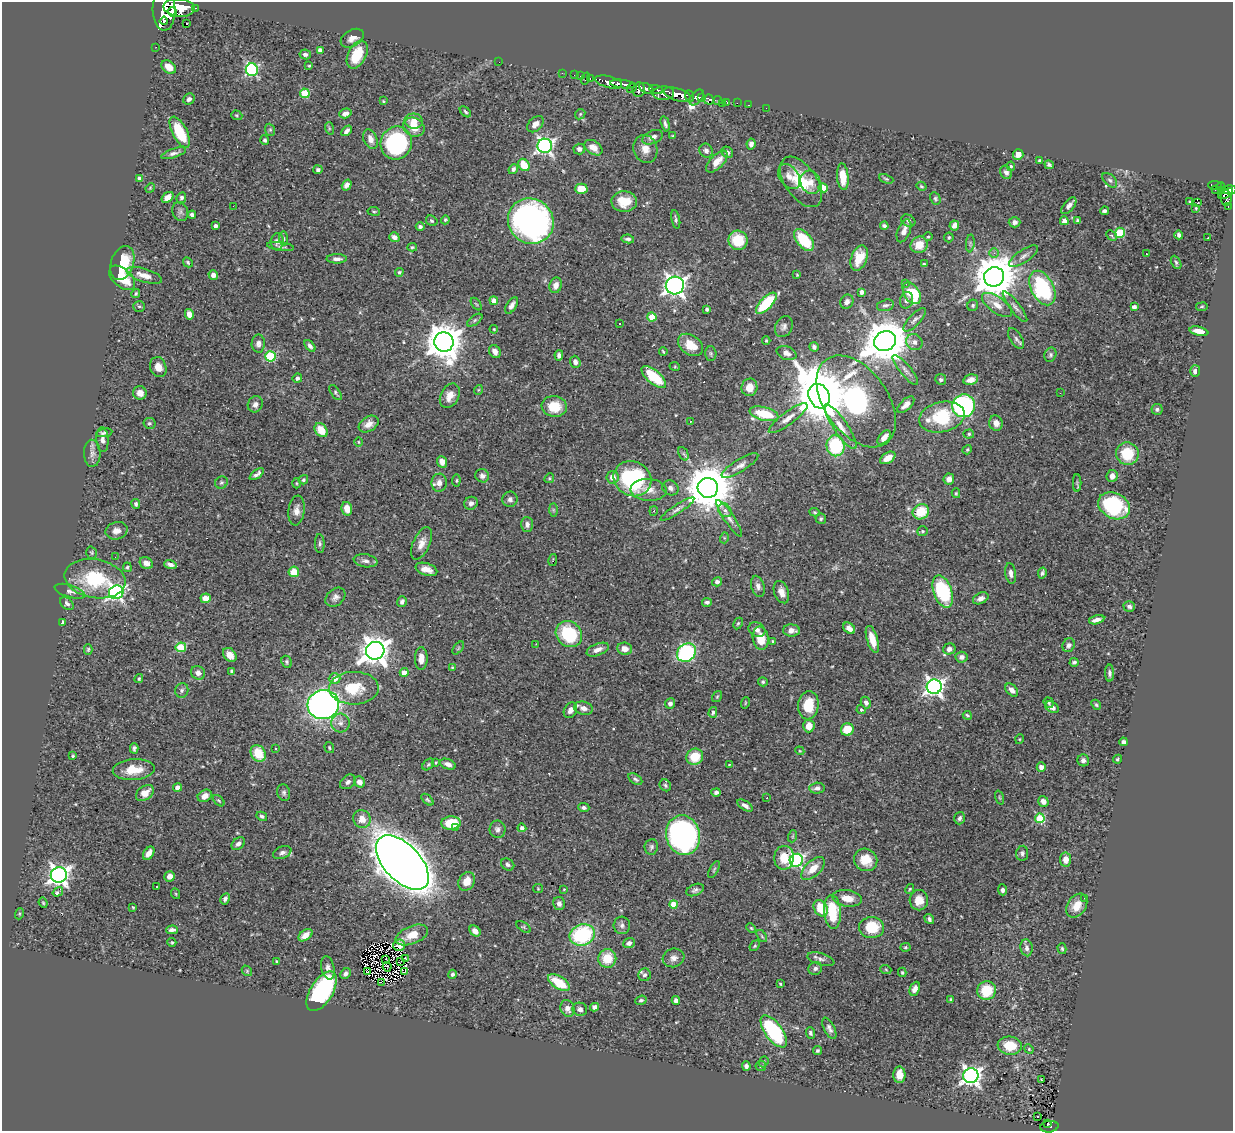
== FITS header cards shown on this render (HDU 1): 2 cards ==
NAXIS1  =                 1231
NAXIS2  =                 1129

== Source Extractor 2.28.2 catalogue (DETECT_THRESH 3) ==
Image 1231 x 1129 px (HDU 1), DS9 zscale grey, 1 PNG px = 1 image px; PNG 1235 x 1133 px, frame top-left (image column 1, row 1129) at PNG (2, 2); each listed source drawn as its Kron ellipse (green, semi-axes under 4 px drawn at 4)
Background 0.728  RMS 0.017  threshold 0.0515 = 3 sigma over >= 5 px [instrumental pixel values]
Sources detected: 525; of the 525, the 500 brightest by FLUX_AUTO listed and drawn (25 fainter detections omitted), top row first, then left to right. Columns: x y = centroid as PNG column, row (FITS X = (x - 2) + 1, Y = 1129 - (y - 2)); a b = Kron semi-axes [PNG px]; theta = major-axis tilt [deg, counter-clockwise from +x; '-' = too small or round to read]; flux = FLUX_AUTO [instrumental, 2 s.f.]
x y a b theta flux
179 8 16 9 -5 2600
196 8 3 2 - 15
164 10 20 11 -88 2700
172 12 5 4 - 500
164 21 4 3 - 220
187 24 2 2 - 740
352 38 12 8 30 7.4
156 47 2 2 - 5.6
320 50 4 4 - 4.9
305 54 6 5 - 3.3
357 55 15 9 63 30
499 62 2 2 - 22
309 66 3 3 - 1.3
169 67 8 6 -36 10
252 70 6 6 - 170
562 73 2 2 - 8.4
574 75 2 2 - 6.8
580 76 2 2 - 8.3
590 78 3 2 - 19
585 79 6 2 71 24
609 82 14 5 -15 950
622 84 12 4 -6 780
632 88 5 4 - 150
646 88 8 4 -28 410
639 89 7 6 - 390
656 90 7 3 -14 240
305 93 5 4 - 45
663 93 11 7 4 730
677 95 14 6 -18 1500
690 96 6 4 -66 310
697 97 9 5 50 570
702 97 4 3 - 220
189 99 6 5 - 3.8
709 99 5 5 - 170
718 100 4 3 - 100
383 101 4 3 - 1.2
727 102 4 3 - 24
722 103 2 2 - 6.3
737 103 2 2 - 6.3
748 105 3 2 - 12
766 108 2 2 - 7.2
465 112 7 4 -45 1.8
345 113 6 4 18 5.2
580 114 6 4 47 1.8
237 115 6 4 -19 1.6
414 121 9 7 -4 13
535 124 10 6 43 7.8
665 124 7 3 -74 2.7
414 127 11 9 -30 17
329 128 6 4 -72 1.6
270 130 6 5 - 1.9
347 131 6 3 47 4.1
180 132 17 7 -63 44
673 136 4 3 - 1.2
653 137 11 6 23 6.7
370 139 10 6 -67 7.8
265 140 5 4 - 2.3
396 143 16 15 - 170
751 144 5 4 - 5.2
545 146 7 7 - 370
593 148 10 6 -34 12
579 149 6 5 - 4.5
645 149 14 12 -71 12
706 151 7 6 - 4.4
727 152 6 5 - 3.1
174 153 13 4 19 4.3
1018 154 5 5 - 9
1040 160 3 3 - 1.8
717 162 14 6 46 14
524 165 6 5 - 23
1049 165 5 4 - 2.4
1011 166 5 4 - 1.5
513 169 5 4 - 3.5
318 170 4 4 - 3
1006 172 7 5 -58 4
789 177 14 9 -54 8.6
843 177 13 5 -85 18
140 178 4 4 - 6.4
886 179 7 4 -21 1.7
1110 180 9 5 -43 2.7
801 182 29 16 -55 40
811 182 12 9 -66 11
347 185 6 4 56 4.8
1215 185 7 3 -3 150
921 186 5 4 - 1.7
1221 187 4 3 - 130
150 188 5 4 - 1.2
823 188 4 4 - 18
581 189 6 5 - 22
1215 190 2 2 - 5.5
1222 190 4 3 - 32
1230 190 6 4 1 270
1225 194 8 3 27 240
167 197 6 4 37 8.3
181 198 6 4 64 2.5
935 198 6 5 - 2.1
1226 198 8 5 -87 250
1190 201 4 3 - 8.3
624 202 13 10 -2 20
1198 203 3 2 - 1
233 206 2 2 - 9.7
1069 206 10 5 50 5
1228 206 4 2 - 24
1196 208 4 3 - 1.2
374 211 6 3 -8 1.4
1104 211 4 4 - 3.2
180 212 10 7 -69 3.7
192 215 4 4 - 3.7
676 219 9 3 -79 2.2
445 220 4 4 - 1.7
432 221 6 5 - 1.9
531 221 23 22 - 440
908 221 7 5 -31 3
1064 221 4 4 - 12
1077 221 4 3 - 1.5
1015 222 6 5 - 3.6
215 226 3 3 - 3.4
884 226 4 3 - 2.4
954 226 5 5 - 5.6
420 227 4 4 - 3
904 231 12 6 68 7.9
1120 233 5 5 - 71
1111 235 6 4 -44 2.6
1179 235 4 4 - 2.8
394 237 5 4 - 5
928 237 4 4 - 1.2
949 237 5 4 - 1.5
1208 238 3 2 - 1.2
284 239 7 3 -89 1.7
628 239 6 4 -11 3.3
738 240 10 9 - 36
804 240 13 7 -50 53
277 241 8 6 84 4.6
970 243 9 3 85 1.9
919 245 9 8 - 18
280 246 14 3 -7 2.6
412 247 5 4 - 1.7
994 253 5 5 - 2.8
1146 254 3 2 - 1.3
1024 256 17 6 33 6.4
859 258 13 8 68 23
337 259 10 4 0 4.7
188 262 5 3 - 1.5
1176 262 7 4 -63 2
122 263 17 11 70 35
924 264 4 2 - 1.1
399 272 4 4 - 2.1
144 275 18 6 -17 12
213 275 5 4 - 6
797 275 4 3 - 0.97
994 277 10 9 - 4500
122 278 15 9 -42 29
906 284 3 2 - 1.8
556 285 8 6 74 8.4
675 286 9 9 - 620
1042 288 18 11 -63 120
862 292 4 4 - 5.8
912 293 12 7 -57 47
136 294 5 4 - 1.7
907 300 8 6 75 4.1
494 301 4 4 - 9.1
847 302 7 6 - 5.2
766 303 13 6 46 57
476 304 7 3 -52 1.5
512 305 9 5 59 5.6
885 305 9 5 14 3.3
973 305 6 5 - 2.3
997 305 17 8 -35 13
139 306 6 5 - 2.1
1015 307 19 5 -52 4.8
1134 307 4 4 - 4
1202 307 6 3 9 1.3
707 309 4 3 - 2.7
189 314 5 4 - 8.5
652 317 4 4 - 29
475 320 9 4 36 2.3
915 320 15 5 46 4.8
619 323 3 2 - 1.8
784 327 11 8 65 4.9
494 329 4 3 - 1.2
1199 331 9 4 -12 10
1016 339 12 6 -58 3.6
766 340 4 3 - 1.3
885 341 11 9 30 4600
444 342 10 9 - 2800
914 342 8 7 - 5.9
258 344 9 6 89 4.5
691 345 14 9 -36 20
310 346 7 4 -51 3.1
814 347 5 4 - 3.1
495 351 7 5 -58 7.3
663 352 4 2 - 1.4
711 353 7 5 -88 2.4
786 353 10 6 -20 7.2
559 355 5 4 - 3.3
1050 355 7 6 - 2.6
270 356 5 5 - 83
575 362 6 5 - 4.5
158 367 10 8 -72 11
675 367 5 3 - 1.1
905 370 19 5 -50 6
1195 371 6 5 - 4.7
654 377 15 6 -40 43
297 378 5 4 - 2.9
941 379 5 5 - 2.7
971 380 8 5 14 6.3
749 387 9 8 - 11
478 390 5 3 - 1
140 393 7 6 - 6.4
335 393 9 4 -53 2.1
1060 393 3 2 - 1.3
450 396 13 9 62 12
819 396 13 10 -65 8200
856 401 52 31 -55 190
255 404 8 7 - 5.3
906 405 10 5 44 6.9
554 406 12 10 -9 29
964 406 11 11 - 180
1157 409 5 5 - 3
764 414 15 6 -14 40
942 417 23 15 13 67
788 418 23 6 36 10
690 421 3 2 - 1
149 423 6 5 - 2.3
996 423 7 7 - 7.3
369 424 11 7 31 7.3
841 427 26 7 -56 14
321 430 7 6 - 19
104 433 8 4 9 2.8
969 434 5 4 - 1.9
884 437 8 5 49 9.4
102 439 12 6 -86 4.8
358 442 5 3 - 0.98
835 446 10 9 - 77
967 450 5 4 - 1.4
92 453 13 8 -89 6.7
683 454 7 4 -65 2.5
1127 454 11 11 - 38
888 458 8 5 32 11
442 462 6 5 - 7.8
740 466 21 6 32 7.4
257 474 8 3 36 4.3
482 476 7 6 - 3.8
1112 476 6 5 - 6.8
612 477 6 6 - 8.8
549 478 5 4 - 1.4
632 479 19 17 -27 120
949 479 5 5 - 6.5
303 480 5 4 - 2
456 481 6 4 83 1.5
221 483 6 6 - 2.2
297 483 5 3 - 1.2
439 483 9 7 83 8.1
1077 483 9 4 90 1.8
670 488 8 7 - 5.3
708 488 10 10 - 5500
649 490 18 11 -4 14
956 493 5 4 - 1.4
510 499 7 7 - 3.8
471 503 7 6 - 4.4
136 504 5 4 - 2.4
1114 506 16 12 -28 98
347 509 7 5 -77 13
677 509 20 4 33 5.2
296 510 15 8 82 8
553 510 7 4 -89 1.8
725 510 7 6 - 4
654 511 4 4 - 1.4
815 512 5 4 - 1.7
921 512 8 7 - 33
729 518 22 5 -56 6.3
821 519 5 5 - 2.2
527 524 7 6 - 5.2
116 531 11 8 15 7.8
922 531 5 5 - 1.8
724 538 5 3 - 1.2
421 543 17 8 66 10
320 544 9 5 -87 2.7
92 553 6 5 - 1.6
115 557 2 2 - 2.4
553 560 6 2 78 1
365 561 12 6 -8 4.9
146 563 7 5 -31 6.8
170 564 6 3 -17 4
127 567 5 4 - 1.5
426 569 11 6 -17 11
294 572 5 5 - 22
1011 573 10 5 -82 5.5
1042 573 6 4 79 2.7
95 579 31 19 -10 72
717 582 5 4 - 4.4
758 586 11 6 -73 5.1
70 591 16 6 -17 5.5
116 592 7 6 - 350
781 592 11 7 -70 8.7
943 592 17 9 -70 79
335 597 11 8 41 5.4
206 598 5 5 - 11
981 598 8 5 26 5.5
402 602 5 4 - 4.5
707 602 5 4 - 2.8
67 603 8 5 -39 3.2
1129 606 6 5 - 3.1
1097 620 8 4 14 6.3
63 622 4 3 - 1.9
738 623 6 4 62 1.5
849 628 6 5 - 7.5
757 630 9 6 -30 5.1
791 630 8 6 -2 8.4
569 634 14 12 -42 67
761 638 11 8 -81 19
872 639 14 5 -73 16
773 641 4 3 - 1.9
536 644 2 2 - 2.9
1069 645 7 6 - 3.4
181 647 5 5 - 54
458 648 7 4 53 1.7
88 649 5 4 - 1.6
625 649 7 6 - 9.1
949 649 6 5 - 5.4
598 650 12 6 22 6.7
375 651 9 9 - 1500
686 653 10 8 42 150
230 655 8 6 -48 10
962 657 6 5 - 5
421 658 11 6 90 9.9
287 662 6 5 - 2.1
1074 662 4 3 - 2.4
452 667 4 3 - 1
232 671 3 3 - 3.4
404 672 4 4 - 8.6
198 673 7 6 - 6.1
1109 673 8 4 -90 3.1
139 678 4 3 - 1.6
335 678 6 5 - 10
763 682 5 4 - 1.7
934 687 7 7 - 490
354 688 25 16 1 40
182 690 7 6 - 3.1
1012 690 7 5 -46 6.4
717 697 6 4 55 1.5
670 703 5 5 - 4
745 703 6 3 72 1.1
866 703 6 5 - 3.8
1049 703 5 4 - 1.9
323 705 16 14 15 540
808 705 14 10 84 29
1096 705 5 4 - 1.7
1052 707 7 5 -33 5.8
584 708 10 6 -12 7.7
570 710 8 6 60 5.8
861 710 4 4 - 2.1
713 712 5 4 - 3.4
967 715 4 3 - 1.7
340 723 9 9 - 6.5
809 726 6 5 - 13
847 729 6 6 - 21
1020 739 5 3 - 0.96
1123 742 4 4 - 3.4
134 748 5 4 - 2.9
329 748 5 5 - 1.5
275 749 3 3 - 1.2
800 751 5 3 - 1
258 753 9 7 -57 29
73 756 4 3 - 1.3
695 757 8 8 - 30
1117 759 4 3 - 1.4
1083 760 6 6 - 3.3
436 763 3 3 - 1.3
428 764 7 4 47 1.7
448 764 8 5 -21 5.7
729 765 4 3 - 1.1
1041 767 5 4 - 6.8
134 770 21 10 4 24
635 779 8 4 -34 2.9
348 782 9 6 38 3.9
359 782 6 5 - 7
665 785 6 5 - 2.2
178 788 4 4 - 9.3
817 788 8 5 3 4.3
716 792 5 4 - 3.5
145 793 10 7 35 13
284 793 8 6 -75 3.2
205 796 7 6 - 8.9
767 797 3 2 - 3
999 797 7 3 -71 1.3
427 800 7 4 -45 1.9
219 801 7 3 -44 1.5
1043 801 5 5 - 7.2
745 805 8 4 -33 4.6
584 807 5 4 - 3
262 816 5 4 - 2.6
960 818 6 5 - 3.6
1040 818 5 5 - 70
362 819 9 8 - 12
451 823 9 6 4 39
456 828 3 2 - 2.9
522 828 4 4 - 4.5
498 829 9 8 - 4.5
683 835 20 17 -77 410
793 836 6 4 71 1.4
238 844 7 5 40 4.6
651 847 8 6 84 3
149 853 7 4 57 8.1
282 853 9 6 21 4.3
1022 853 7 6 - 3
784 858 12 10 86 24
1066 859 7 5 84 9.7
796 860 6 6 - 220
866 860 12 11 - 20
402 862 33 18 -47 3100
508 864 7 5 -32 3.6
714 869 9 4 64 1.9
813 869 14 7 44 16
59 875 8 7 - 620
170 876 5 5 - 8.5
467 881 10 8 60 15
157 886 3 3 - 2
538 889 5 4 - 1.1
564 889 3 3 - 0.98
910 889 5 3 - 1.3
695 890 9 5 22 3.6
1002 890 5 4 - 3.2
58 892 5 3 - 6.4
176 894 5 3 - 1.1
847 898 15 8 -9 15
1084 898 3 2 - 2.4
225 899 6 4 61 3.1
919 900 10 9 - 14
43 903 5 4 - 1.5
559 904 7 6 - 4.4
674 904 4 4 - 31
1077 906 13 9 56 15
133 907 3 3 - 1.3
821 908 9 6 -63 28
832 912 17 8 -86 51
19 914 5 3 - 1.4
929 919 5 4 - 3
622 925 9 8 - 4.2
523 927 8 4 -32 1.9
751 928 5 4 - 1.4
871 928 12 10 -2 41
172 930 6 4 1 3.8
475 931 6 4 -44 6
305 935 8 5 34 9.3
412 935 17 9 22 19
582 935 13 10 19 100
762 936 7 3 -53 1.5
172 942 4 4 - 1.2
629 943 6 5 - 3.8
399 945 6 6 - 3.3
755 946 6 4 51 1.6
905 947 5 4 - 1.5
1027 948 8 6 -81 4.6
1062 949 5 4 - 1.6
405 958 3 2 - 1.2
607 958 9 9 - 26
674 958 11 9 17 6.3
386 959 2 2 - 1.3
821 959 14 6 -17 4.6
276 961 3 2 - 1.1
400 961 4 2 - 1.1
387 967 5 2 - 1.1
328 968 12 6 -78 4.9
815 968 7 6 - 3.6
886 970 5 3 - 1.3
247 971 6 4 -49 1.5
405 971 4 3 - 1.9
368 972 3 2 - 1.3
902 972 4 3 - 1.6
346 974 6 5 - 3.6
452 974 5 4 - 2.5
645 975 6 6 - 3.1
381 982 2 2 - 290
559 983 12 6 -33 37
780 984 4 3 - 1.6
915 989 7 5 65 5.3
322 991 22 11 58 160
987 991 9 9 - 34
951 999 3 3 - 2.7
641 1000 6 4 21 2.2
676 1000 4 4 - 4.2
595 1007 5 4 - 4.3
567 1008 8 7 - 7.2
580 1009 7 6 - 3.8
829 1028 12 5 -64 4.6
774 1031 19 8 -54 110
810 1033 6 4 -68 2.9
1010 1046 12 9 -7 26
1029 1049 5 4 - 1.4
817 1051 4 3 - 2.1
764 1062 6 4 70 1.6
746 1066 5 4 - 3.6
761 1066 5 5 - 1.7
899 1075 8 6 -90 11
971 1076 7 7 - 560
1042 1080 3 3 - 1.3
1037 1116 3 2 - 3.6
1048 1124 4 2 - 19
1049 1127 9 5 7 130
At the frame edge (FLAGS 8, measured only in part): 1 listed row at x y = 164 10
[25 fainter detections neither listed nor drawn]